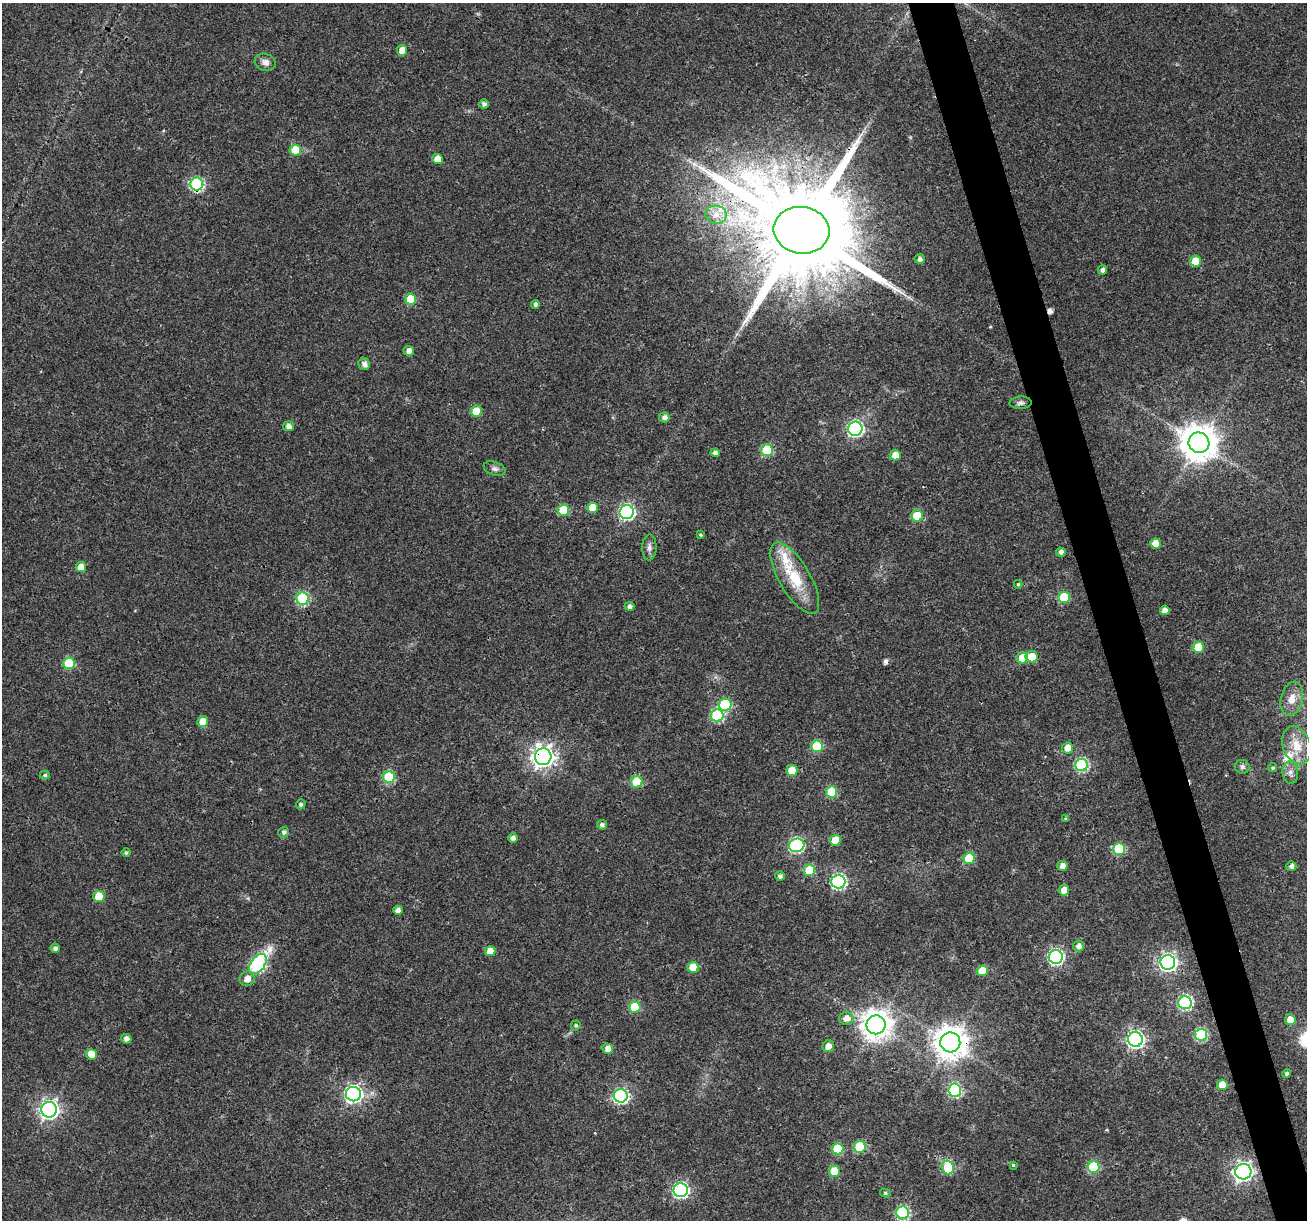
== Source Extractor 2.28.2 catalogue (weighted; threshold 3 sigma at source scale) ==
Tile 6 of 4 x 4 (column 2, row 2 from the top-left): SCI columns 1307-2611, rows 2539-3756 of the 5220 x 5027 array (HDU 1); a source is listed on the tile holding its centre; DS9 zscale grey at full resolution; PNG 1309 x 1222 px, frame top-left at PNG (2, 3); each listed source drawn as its Kron ellipse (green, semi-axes under 4 px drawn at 4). Shown black and unused: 3% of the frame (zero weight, under 3 of 4 exposures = <1% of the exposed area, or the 3 px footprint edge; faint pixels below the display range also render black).
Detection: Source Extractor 2.28.2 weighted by HDU 2 'WHT'; one run over the whole footprint, this tile lists its part. Background 0.0215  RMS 0.003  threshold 0.0133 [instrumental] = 3 sigma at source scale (4.5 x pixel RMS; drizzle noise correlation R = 1.50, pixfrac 1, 0.0396/0.0396 arcsec/px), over >= 5 px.
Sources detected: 121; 2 cosmic-ray / hot-pixel residue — neither listed nor drawn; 2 inside a brighter listed object's ellipse — not listed separately; the other 117 listed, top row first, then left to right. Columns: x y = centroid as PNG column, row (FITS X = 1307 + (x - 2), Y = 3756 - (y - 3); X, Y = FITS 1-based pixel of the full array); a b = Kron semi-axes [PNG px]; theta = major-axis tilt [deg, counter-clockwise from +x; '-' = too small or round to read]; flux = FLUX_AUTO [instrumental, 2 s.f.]
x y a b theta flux
402 50 5 5 - 3.2
265 62 10 8 -17 1.7
484 104 5 4 - 1
295 150 6 5 - 9.4
437 159 5 5 - 3.7
197 184 6 6 - 38
716 215 11 9 -11 2.7
801 230 28 23 -7 8900
920 259 5 5 - 1.2
1196 261 5 5 - 7.9
1102 270 5 4 - 1.2
411 299 5 5 - 9.7
535 304 4 4 - 0.98
409 351 5 5 - 1.9
364 364 6 5 - 1.4
1021 403 11 6 3 0.95
476 411 5 5 - 6.8
664 417 5 5 - 1.5
288 426 5 5 - 1.6
855 429 7 7 - 65
1199 443 10 10 - 690
767 450 6 6 - 20
715 453 4 4 - 1.2
895 455 5 5 - 2.9
495 469 11 6 -20 1.1
593 508 5 5 - 4.7
563 510 6 5 - 13
627 512 7 7 - 66
917 516 6 5 - 12
700 535 4 4 - 0.41
1156 543 5 5 - 5.3
649 547 13 7 88 1.3
1061 552 5 4 - 1.3
81 567 5 5 - 3.5
795 578 40 15 -60 14
1018 584 4 4 - 0.44
1064 597 6 5 - 13
303 599 6 6 - 33
629 606 5 4 - 1.2
1165 610 5 5 - 2.1
1198 647 5 5 - 9.6
1031 657 6 5 - 5.2
1022 658 5 5 - 6.3
69 663 6 6 - 17
1292 699 17 11 76 3.2
725 705 6 6 - 22
717 715 6 6 - 31
203 721 5 5 - 4
1296 745 20 14 -70 5.3
817 746 6 6 - 17
1068 748 5 5 - 3.9
543 757 8 8 - 190
1082 765 6 6 - 35
1242 767 7 7 - 1
1273 768 5 4 - 0.54
792 771 5 5 - 8.3
1290 772 11 8 -85 1.5
45 775 5 4 - 0.48
389 777 6 6 - 19
637 782 6 5 - 15
831 792 6 5 - 14
301 804 5 5 - 0.84
1066 819 4 3 - 0.48
602 825 5 5 - 1
284 832 5 5 - 0.96
513 838 5 4 - 1.3
835 840 5 5 - 5.4
797 845 8 6 15 48
1119 849 6 6 - 23
126 853 5 4 - 0.64
969 858 5 5 - 12
1063 866 5 5 - 2.2
1291 866 5 5 - 1.2
810 870 5 5 - 12
780 876 5 5 - 1
838 882 7 7 - 60
1064 890 5 5 - 3
99 897 5 5 - 10
398 910 5 4 - 1.7
1078 946 5 5 - 1.4
55 948 4 4 - 1.1
490 951 5 5 - 3.7
1056 957 7 7 - 60
1168 962 7 7 - 99
258 964 11 7 53 48
693 967 5 5 - 7.3
982 971 5 5 - 5.6
247 979 7 7 - 2.4
1185 1002 7 6 - 43
635 1007 6 5 - 13
846 1018 7 6 - 2.2
1290 1020 5 5 - 3.5
576 1025 5 5 - 0.6
876 1025 9 9 - 400
1201 1035 6 6 - 30
126 1039 5 5 - 1.5
1135 1039 7 7 - 94
950 1042 10 10 - 510
828 1046 6 5 - 2.3
608 1049 5 5 - 2.5
91 1054 5 5 - 4.4
1287 1074 4 4 - 0.72
1222 1085 5 5 - 4.7
955 1090 6 6 - 39
353 1094 7 7 - 91
621 1096 7 6 - 57
49 1110 8 7 - 130
860 1147 6 6 - 19
838 1149 6 5 - 13
1013 1165 4 4 - 0.37
948 1167 7 6 - 19
1093 1167 6 6 - 22
834 1171 5 5 - 7.9
1243 1172 8 7 - 120
681 1190 7 7 - 66
885 1193 5 4 - 0.56
902 1213 6 6 - 37
Overlapping masked pixels (flux is a lower limit): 5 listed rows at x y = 197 184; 801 230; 543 757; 1185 1002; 950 1042